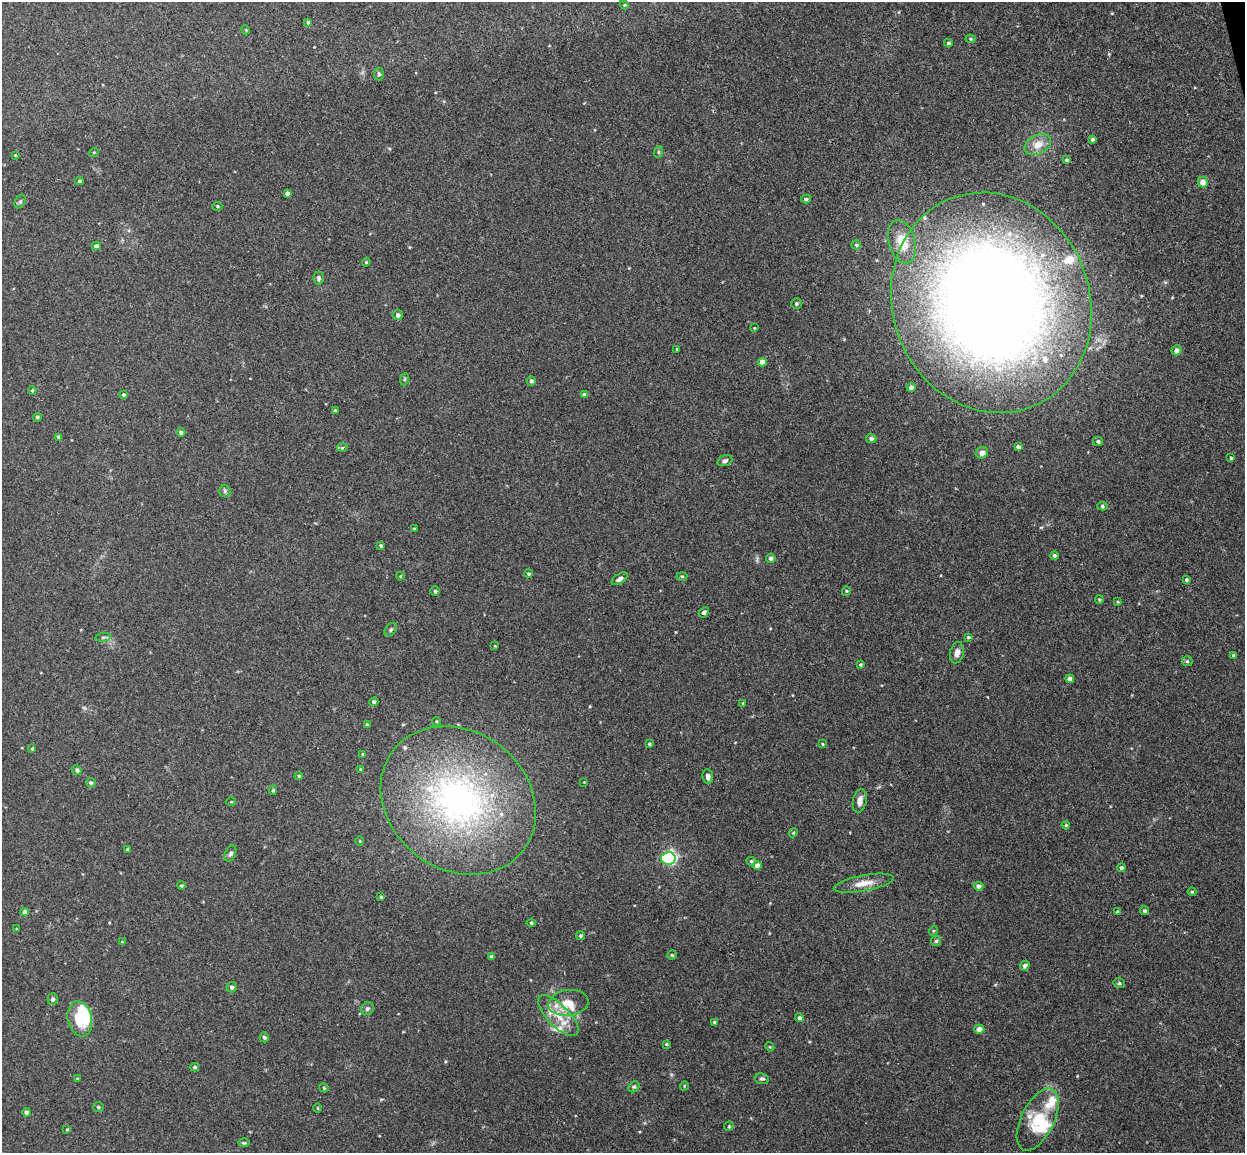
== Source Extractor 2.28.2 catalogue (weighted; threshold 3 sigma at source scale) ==
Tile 10 of 4 x 4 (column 2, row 3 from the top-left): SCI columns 1300-2542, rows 1305-2455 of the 5086 x 5029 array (HDU 1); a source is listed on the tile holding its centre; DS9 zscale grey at full resolution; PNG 1247 x 1155 px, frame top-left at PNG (2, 2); each listed source drawn as its Kron ellipse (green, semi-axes under 4 px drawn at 4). Shown black and unused: <1% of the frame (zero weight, under 3 of 4 exposures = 5% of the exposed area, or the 3 px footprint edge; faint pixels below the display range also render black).
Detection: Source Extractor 2.28.2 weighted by HDU 2 'WHT'; one run over the whole footprint, this tile lists its part. Background 0.0427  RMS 0.0043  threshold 0.0192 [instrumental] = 3 sigma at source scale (4.5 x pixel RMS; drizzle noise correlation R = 1.50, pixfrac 1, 0.05/0.05 arcsec/px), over >= 5 px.
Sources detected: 159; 3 inside a brighter object's white glare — neither listed nor drawn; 14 inside a brighter listed object's ellipse — not listed separately; the other 142 listed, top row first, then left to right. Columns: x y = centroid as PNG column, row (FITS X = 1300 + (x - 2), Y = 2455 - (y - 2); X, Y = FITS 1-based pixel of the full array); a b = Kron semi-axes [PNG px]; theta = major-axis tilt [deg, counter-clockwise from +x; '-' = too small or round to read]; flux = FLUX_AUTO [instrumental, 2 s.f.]
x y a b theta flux
624 5 4 4 - 0.48
308 22 4 3 - 0.79
246 30 4 3 - 0.38
970 39 5 4 - 0.61
948 43 4 3 - 0.69
379 74 6 5 - 0.81
1092 139 4 4 - 0.86
1038 145 14 9 25 5.2
94 152 5 3 - 0.34
658 152 6 4 72 0.58
15 155 4 3 - 0.35
1066 160 4 4 - 0.66
79 181 4 3 - 0.56
1203 182 5 5 - 2.7
287 193 4 3 - 1.5
806 199 5 4 - 0.68
20 202 7 5 62 0.8
217 206 5 4 - 0.57
902 242 22 13 -73 11
856 245 5 4 - 0.68
96 246 4 4 - 0.88
366 262 4 3 - 0.42
318 278 6 5 - 0.99
991 303 112 98 -69 690
796 304 5 5 - 0.94
398 315 5 5 - 1.3
754 328 3 2 - 0.3
677 349 3 2 - 0.35
1176 350 5 4 - 2.1
762 362 4 4 - 3.4
405 379 6 3 70 0.51
531 381 5 4 - 1.4
911 388 4 4 - 2.2
32 390 4 3 - 0.56
123 395 4 4 - 0.55
584 395 4 4 - 1.3
335 411 3 3 - 0.69
37 417 4 4 - 0.73
181 432 4 4 - 1.1
59 437 4 4 - 1.1
871 438 5 4 - 1.1
1098 441 5 4 - 0.82
1018 447 4 4 - 1.4
342 448 5 3 - 0.52
982 453 6 5 - 2.1
1231 458 3 3 - 0.54
725 461 8 5 19 1.2
225 491 6 5 - 0.83
1102 506 5 4 - 0.67
414 529 4 3 - 0.51
381 546 4 3 - 0.86
1054 555 4 4 - 1
771 558 4 4 - 1.1
529 574 4 4 - 0.69
400 576 4 4 - 0.39
682 576 5 3 - 0.47
620 579 9 5 32 1.6
1186 580 4 4 - 0.75
435 591 4 4 - 0.75
846 591 5 4 - 0.47
1099 600 4 3 - 0.5
1118 602 4 3 - 0.37
704 612 5 4 - 0.89
391 630 7 5 50 0.84
103 637 8 4 8 0.79
968 637 4 3 - 0.75
495 646 4 2 - 0.27
957 653 11 7 78 2.6
1233 655 4 3 - 0.42
1187 661 5 5 - 0.63
860 665 4 4 - 0.58
1070 679 4 4 - 2.5
374 702 4 4 - 1.1
743 703 4 4 - 0.34
436 721 4 4 - 0.53
367 725 4 4 - 0.76
649 744 3 3 - 0.48
822 744 4 3 - 0.38
32 749 4 3 - 0.54
363 754 3 3 - 0.44
360 769 4 3 - 0.43
77 770 5 4 - 1.1
299 776 4 4 - 0.47
708 777 7 5 -83 1.6
584 782 2 2 - 0.24
91 783 5 4 - 0.86
273 790 5 4 - 0.61
458 800 82 69 -37 140
860 801 12 7 78 3
231 802 5 3 - 0.35
1066 825 4 3 - 0.49
793 833 4 3 - 0.39
360 841 4 3 - 0.39
128 850 4 4 - 1.2
230 853 8 5 67 1.2
668 858 7 6 - 65
751 861 4 4 - 0.63
757 866 4 4 - 3.2
1121 868 4 4 - 1.1
863 883 30 8 11 5.6
181 886 4 4 - 0.56
978 886 5 4 - 1.9
1192 892 4 4 - 0.44
381 897 4 3 - 0.62
1144 911 4 4 - 0.8
25 912 4 4 - 2.5
1117 912 3 3 - 0.53
531 923 4 4 - 0.56
17 929 4 3 - 0.44
933 931 5 3 - 0.39
580 936 4 4 - 0.6
936 941 5 5 - 0.69
122 942 4 4 - 0.35
672 955 5 5 - 0.58
491 957 4 4 - 0.79
1025 966 5 4 - 1.3
1119 983 6 4 -14 0.73
231 987 5 5 - 1.3
53 999 5 5 - 1.1
568 1003 20 13 7 7.1
367 1009 7 6 - 1.1
558 1016 26 11 -46 9
799 1018 4 4 - 1
80 1019 18 12 -78 12
714 1022 4 3 - 0.5
979 1029 5 4 - 2.5
264 1037 5 4 - 1
666 1044 3 3 - 0.48
770 1047 5 3 - 0.4
195 1067 4 3 - 0.68
77 1079 4 3 - 0.52
762 1079 7 5 -8 0.83
684 1086 4 3 - 0.33
634 1087 6 5 - 0.67
324 1088 5 3 - 0.39
98 1107 5 4 - 0.64
318 1108 5 3 - 0.32
27 1112 4 4 - 1.4
1038 1120 33 16 64 15
729 1126 5 4 - 0.46
67 1129 3 3 - 0.42
244 1143 6 3 -1 0.5
Overlapping masked pixels (flux is a lower limit): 1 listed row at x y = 458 800